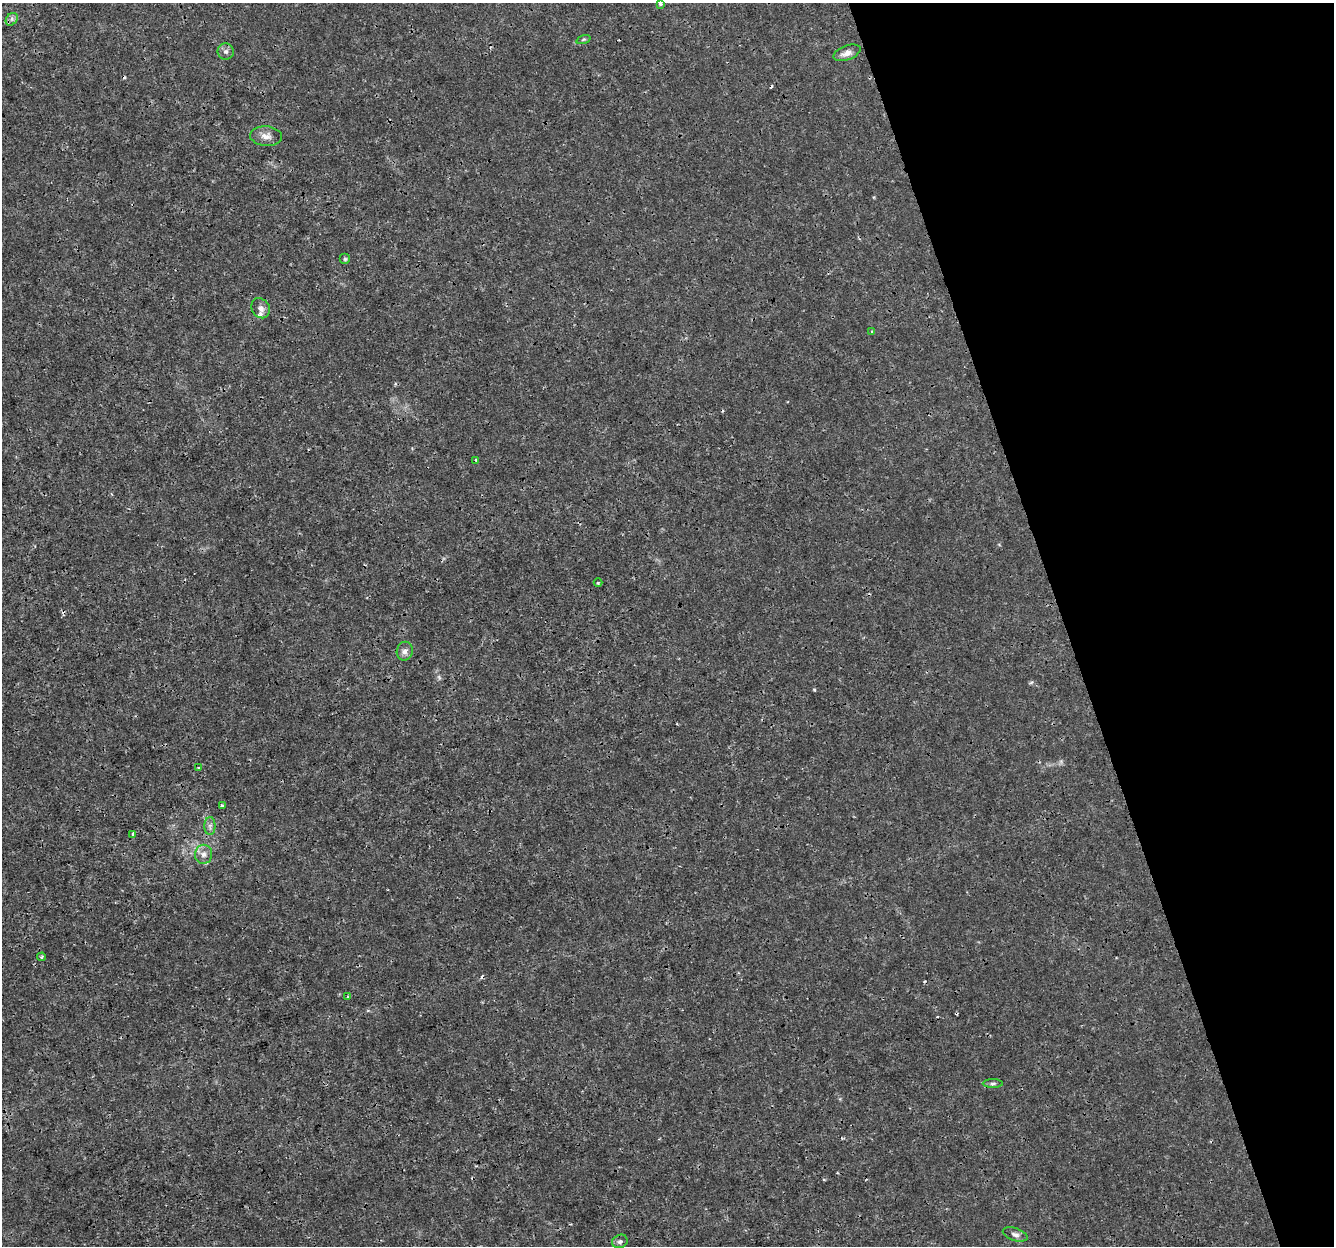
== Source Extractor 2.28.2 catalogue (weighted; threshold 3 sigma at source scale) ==
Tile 12 of 4 x 4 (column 4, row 3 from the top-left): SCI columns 3997-5328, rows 1306-2549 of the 5331 x 5145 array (HDU 1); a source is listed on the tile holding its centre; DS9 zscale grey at full resolution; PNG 1336 x 1248 px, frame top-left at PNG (2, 3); each listed source drawn as its Kron ellipse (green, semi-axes under 4 px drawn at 4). Shown black and unused: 20% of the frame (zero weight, under 3 of 4 exposures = <1% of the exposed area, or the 3 px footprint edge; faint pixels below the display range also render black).
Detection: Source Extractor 2.28.2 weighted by HDU 2 'WHT'; one run over the whole footprint, this tile lists its part. Background 0.0019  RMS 8.0e-04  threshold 0.00358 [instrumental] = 3 sigma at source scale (4.5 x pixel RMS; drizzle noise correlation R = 1.50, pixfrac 1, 0.0396/0.0396 arcsec/px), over >= 5 px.
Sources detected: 31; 7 cosmic-ray / hot-pixel residue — neither listed nor drawn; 2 inside a brighter listed object's ellipse — not listed separately; the other 22 listed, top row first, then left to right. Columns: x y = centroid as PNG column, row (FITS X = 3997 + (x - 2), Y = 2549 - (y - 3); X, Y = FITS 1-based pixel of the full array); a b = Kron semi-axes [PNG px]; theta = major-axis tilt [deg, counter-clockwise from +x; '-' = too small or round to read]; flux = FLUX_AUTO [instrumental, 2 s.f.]
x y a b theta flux
660 4 3 3 - 0.13
12 19 7 5 48 0.21
583 39 7 3 19 0.11
226 51 8 8 - 0.28
847 53 14 7 20 0.53
266 136 16 10 -4 0.59
345 259 5 5 - 0.13
261 308 10 8 -56 0.41
872 332 3 3 - 0.096
476 460 3 3 - 0.096
598 583 4 3 - 0.077
405 651 9 8 - 0.38
199 768 3 3 - 0.15
222 806 3 3 - 0.11
210 826 9 5 -90 0.27
133 834 3 3 - 0.24
204 854 9 8 - 0.47
42 957 4 3 - 0.11
348 997 3 3 - 0.12
993 1083 10 4 1 0.18
1015 1234 13 6 -18 0.31
620 1241 8 6 24 0.23